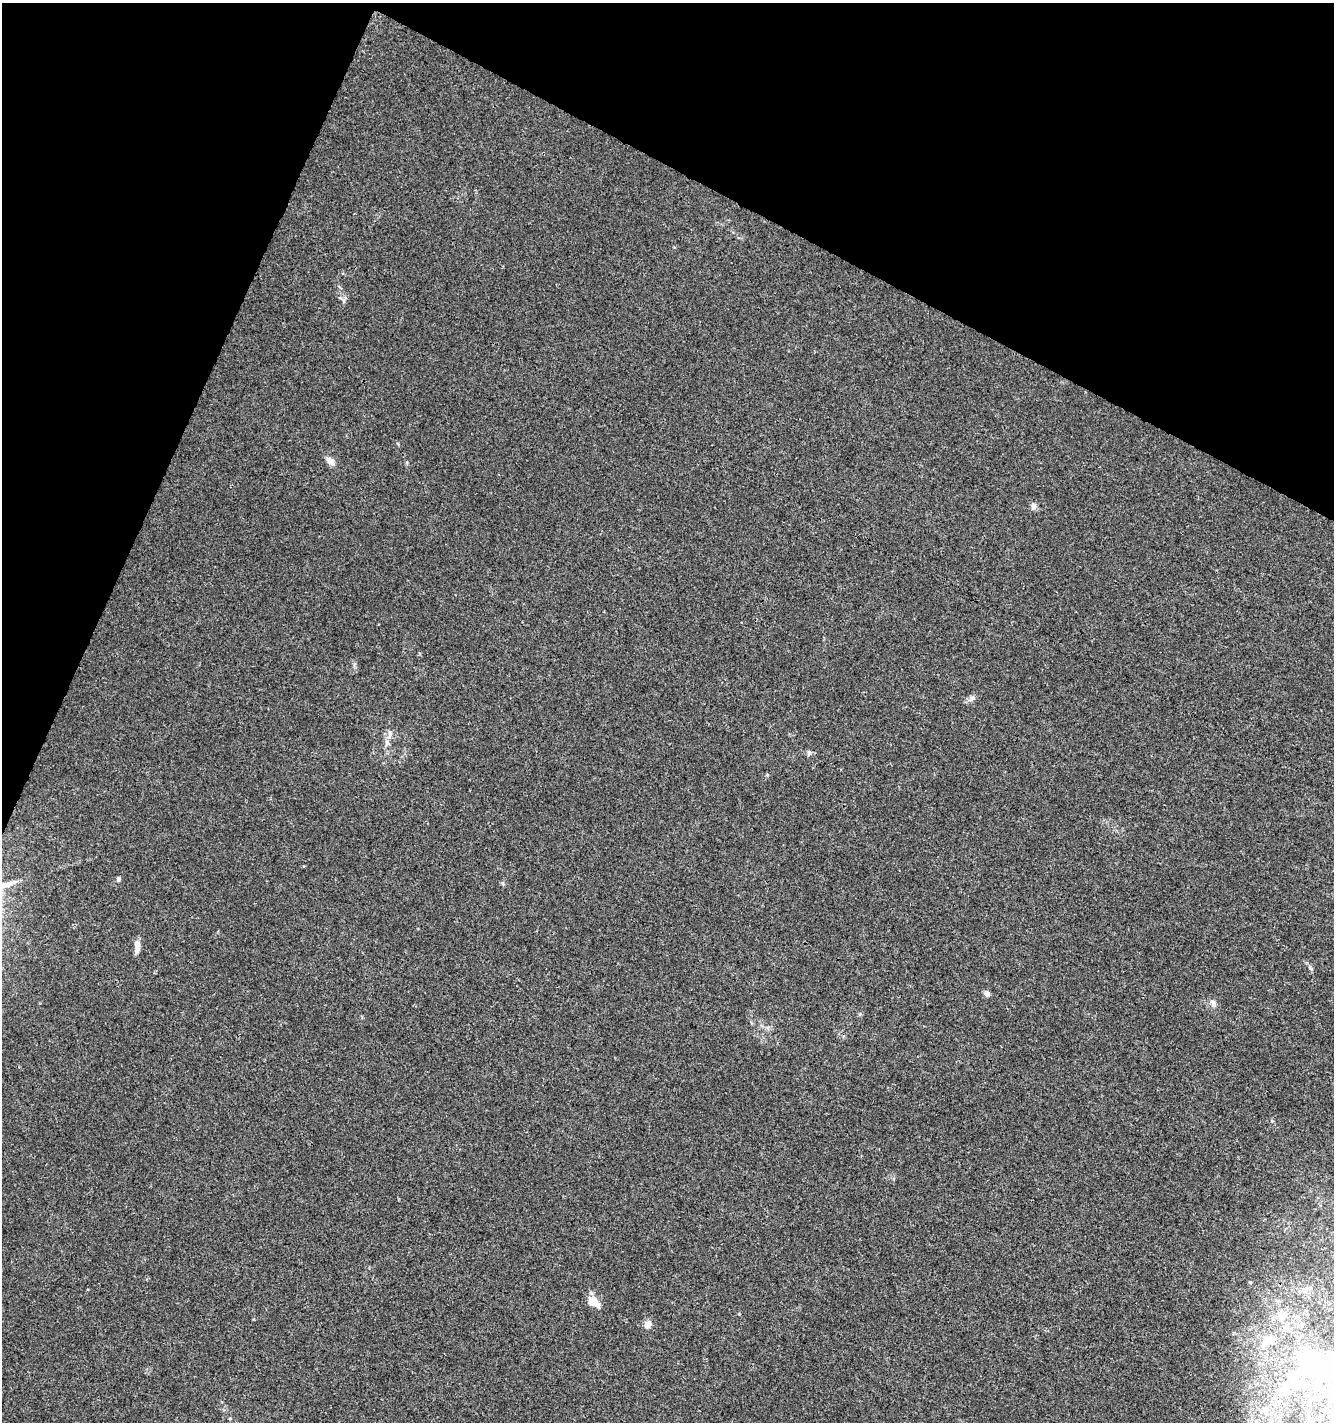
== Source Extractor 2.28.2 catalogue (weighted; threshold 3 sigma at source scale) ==
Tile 2 of 4 x 4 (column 2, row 1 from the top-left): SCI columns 1536-2867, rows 4270-5689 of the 5801 x 5691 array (HDU 1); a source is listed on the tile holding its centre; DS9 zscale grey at full resolution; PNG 1336 x 1424 px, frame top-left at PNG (2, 3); no overlay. Shown black and unused: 22% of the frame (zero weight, under 3 of 4 exposures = <1% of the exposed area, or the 3 px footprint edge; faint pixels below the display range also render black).
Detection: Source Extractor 2.28.2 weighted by HDU 2 'WHT'; one run over the whole footprint, this tile lists its part. Background 0.00456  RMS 0.0031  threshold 0.0139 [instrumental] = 3 sigma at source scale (4.5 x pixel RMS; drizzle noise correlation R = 1.50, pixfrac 1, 0.0396/0.0396 arcsec/px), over >= 5 px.
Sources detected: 21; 2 inside a brighter object's white glare — not listed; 1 inside a brighter listed object's ellipse — not listed separately; the other 18 listed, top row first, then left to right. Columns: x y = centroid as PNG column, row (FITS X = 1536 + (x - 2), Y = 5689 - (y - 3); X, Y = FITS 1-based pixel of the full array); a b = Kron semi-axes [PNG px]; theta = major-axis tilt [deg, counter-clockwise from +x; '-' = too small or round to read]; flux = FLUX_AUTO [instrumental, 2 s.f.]
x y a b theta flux
331 461 14 7 -44 1.9
1033 506 10 6 87 1.1
972 698 8 6 22 0.91
386 742 9 4 82 1
809 753 7 5 -77 0.68
118 879 5 5 - 0.66
137 944 9 7 -85 1.5
1310 968 6 4 -71 0.51
987 993 5 4 - 2
1213 1004 12 7 -70 1.4
1250 1282 4 3 - 0.25
594 1302 17 10 -38 3.5
1281 1314 13 9 -40 2.5
648 1324 9 8 - 2.1
1287 1327 8 6 28 1.2
1265 1343 17 6 58 2.1
1312 1360 44 37 29 38
1330 1398 8 7 - 0.88